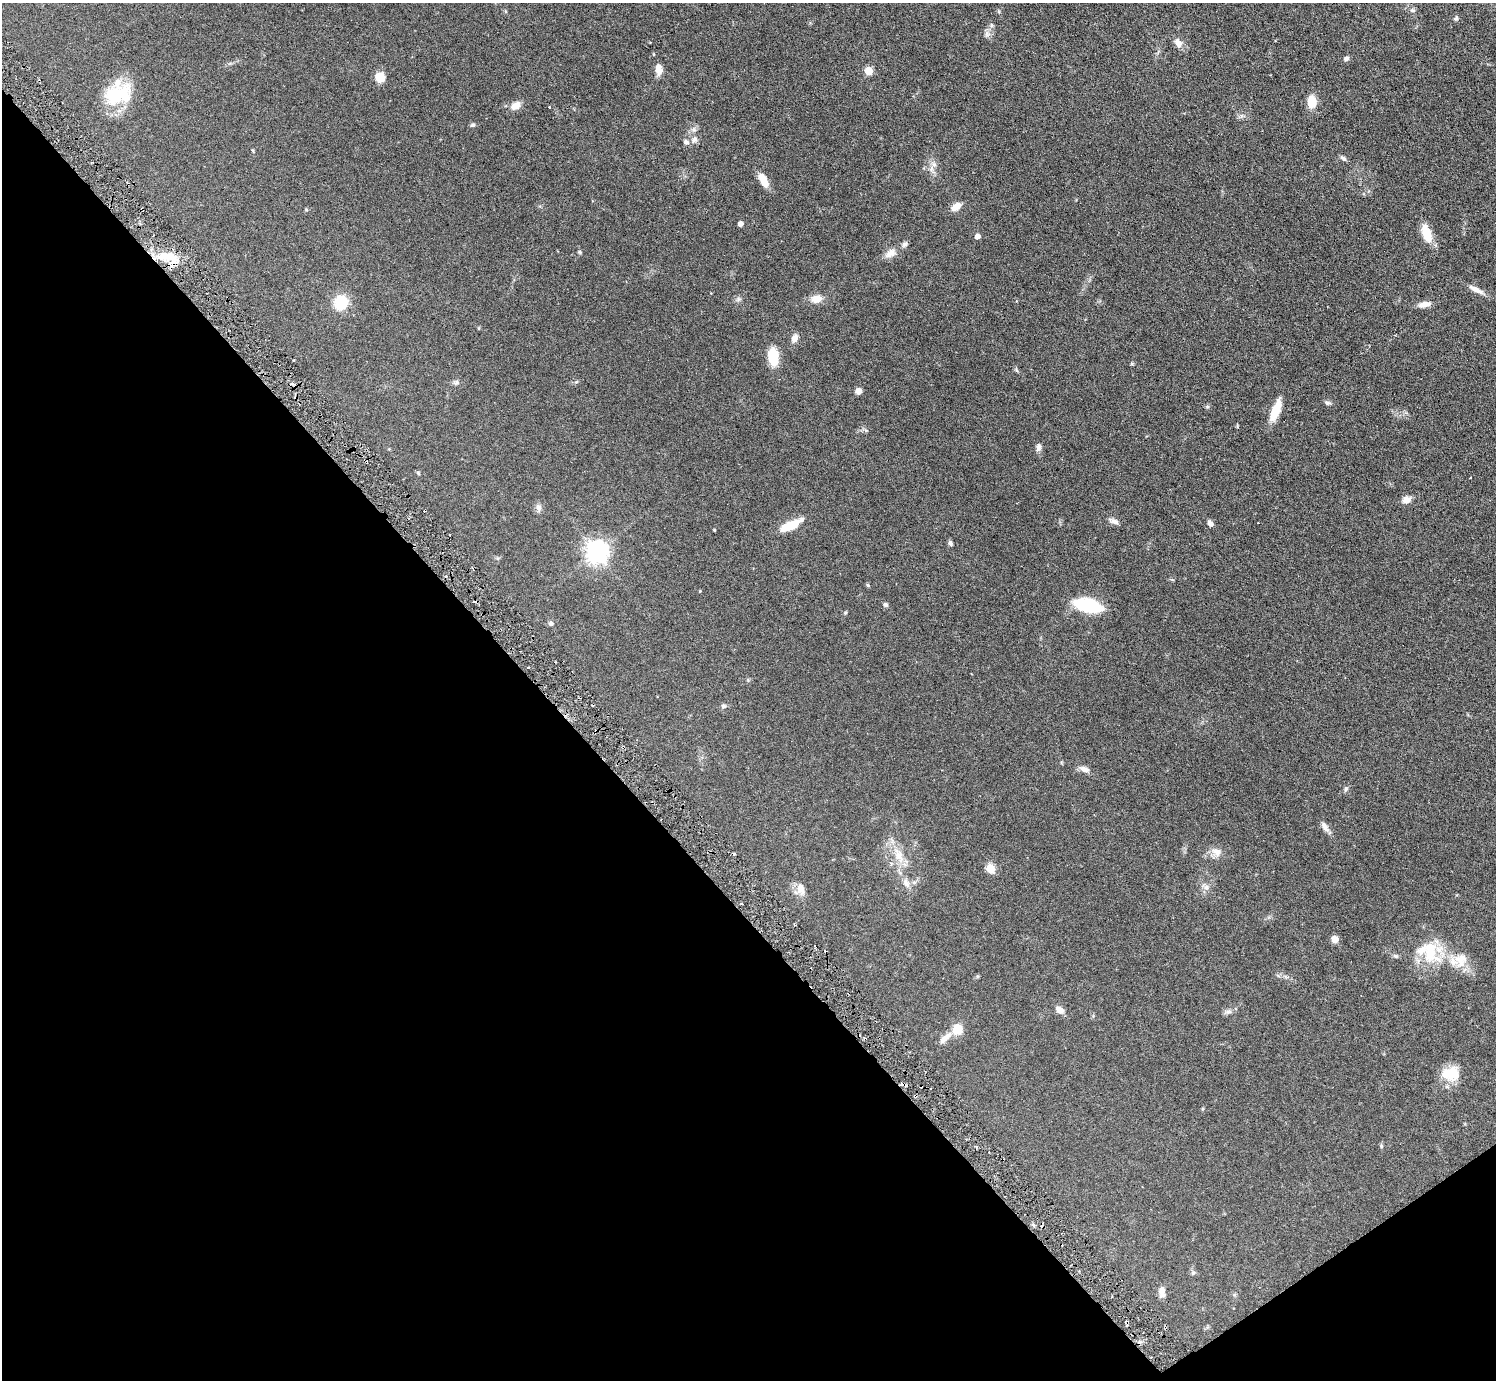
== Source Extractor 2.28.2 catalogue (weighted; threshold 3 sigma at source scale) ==
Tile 14 of 4 x 4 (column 2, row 4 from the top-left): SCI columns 1495-2988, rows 299-1676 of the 5977 x 5967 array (HDU 1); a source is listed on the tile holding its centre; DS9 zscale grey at full resolution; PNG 1498 x 1382 px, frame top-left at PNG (2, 3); no overlay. Shown black and unused: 38% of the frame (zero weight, under 3 of 6 exposures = <1% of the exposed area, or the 3 px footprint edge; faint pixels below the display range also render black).
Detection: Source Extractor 2.28.2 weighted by HDU 2 'WHT'; one run over the whole footprint, this tile lists its part. Background 0.0941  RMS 0.0047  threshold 0.0192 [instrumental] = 3 sigma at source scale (4.09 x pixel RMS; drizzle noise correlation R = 1.36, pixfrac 0.8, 0.05/0.05 arcsec/px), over >= 5 px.
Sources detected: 89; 1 inside a brighter object's white glare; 8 cosmic-ray / hot-pixel residue — not listed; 3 inside a brighter listed object's ellipse — not listed separately; the other 77 listed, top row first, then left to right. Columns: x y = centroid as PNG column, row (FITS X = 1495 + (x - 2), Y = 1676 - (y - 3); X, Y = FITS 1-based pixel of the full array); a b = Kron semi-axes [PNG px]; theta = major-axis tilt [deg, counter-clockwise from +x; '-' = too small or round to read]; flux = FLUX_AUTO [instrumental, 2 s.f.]
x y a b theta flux
1412 10 7 5 2 0.88
1456 18 6 5 - 0.66
991 25 6 4 -90 0.7
987 34 7 6 - 1.2
1178 43 13 8 -64 2.6
1346 59 7 5 24 1
659 69 9 6 -88 4.2
868 71 5 5 - 9.9
380 77 11 10 - 4.4
116 95 37 23 51 19
1312 102 12 8 -87 6.9
516 105 13 9 33 3.2
549 107 3 3 - 0.46
472 125 7 5 16 0.7
694 140 9 7 42 1.6
1343 158 8 5 -32 0.98
934 164 8 6 -68 1.5
763 180 17 8 -64 5.2
956 207 12 7 37 3.5
740 224 4 4 - 2.1
1426 234 23 10 -69 6.8
977 236 5 5 - 2.1
580 252 6 4 -88 0.51
891 253 17 10 32 3.4
167 257 30 12 -11 10
1476 290 21 6 -27 3
739 299 6 6 - 0.87
816 299 12 9 9 4.3
341 303 13 12 - 12
1424 304 15 7 9 3
795 338 10 7 66 2.3
773 356 13 8 -83 14
456 382 8 6 44 0.9
576 382 6 4 18 0.51
859 391 8 6 59 1.7
1327 403 9 5 -15 0.85
1276 410 22 8 68 9.1
1038 447 11 6 85 1.5
418 473 7 3 -53 0.44
1406 500 9 8 - 3
538 507 9 7 -66 1.5
1114 521 13 6 -22 1.6
1210 523 7 6 - 1.4
791 525 21 7 25 13
714 530 3 2 - 0.35
450 534 2 2 - 0.36
950 543 7 5 -70 0.88
597 552 8 8 - 260
868 585 5 5 - 0.45
700 591 3 3 - 0.3
885 605 6 5 - 0.85
1088 605 20 10 -13 31
845 613 5 3 - 0.4
551 623 6 6 - 0.9
723 706 7 6 - 0.89
1084 769 12 7 -22 2.2
1346 789 8 5 61 0.75
1325 827 17 6 -54 2.3
1217 852 14 10 -29 3
899 856 25 11 -66 7.2
991 869 5 5 - 16
906 883 14 7 -56 2.4
1206 887 8 8 - 1.6
801 889 14 10 -77 3.6
1335 939 5 5 - 6.4
1430 952 34 21 -74 16
1396 956 8 5 -17 0.79
1461 958 20 13 5 6.6
1060 1010 10 7 -34 2.4
1228 1012 10 4 0 1.1
957 1029 9 9 - 7.4
945 1038 20 7 44 2.8
1451 1073 23 17 -4 8.8
915 1096 5 3 - 0.5
1381 1146 6 4 73 0.49
1193 1273 7 5 68 0.72
1162 1291 12 7 -84 2.5
Overlapping masked pixels (flux is a lower limit): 1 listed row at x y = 915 1096
Unlisted compact peaks at least as high as the median listed source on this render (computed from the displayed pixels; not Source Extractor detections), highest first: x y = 1132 364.